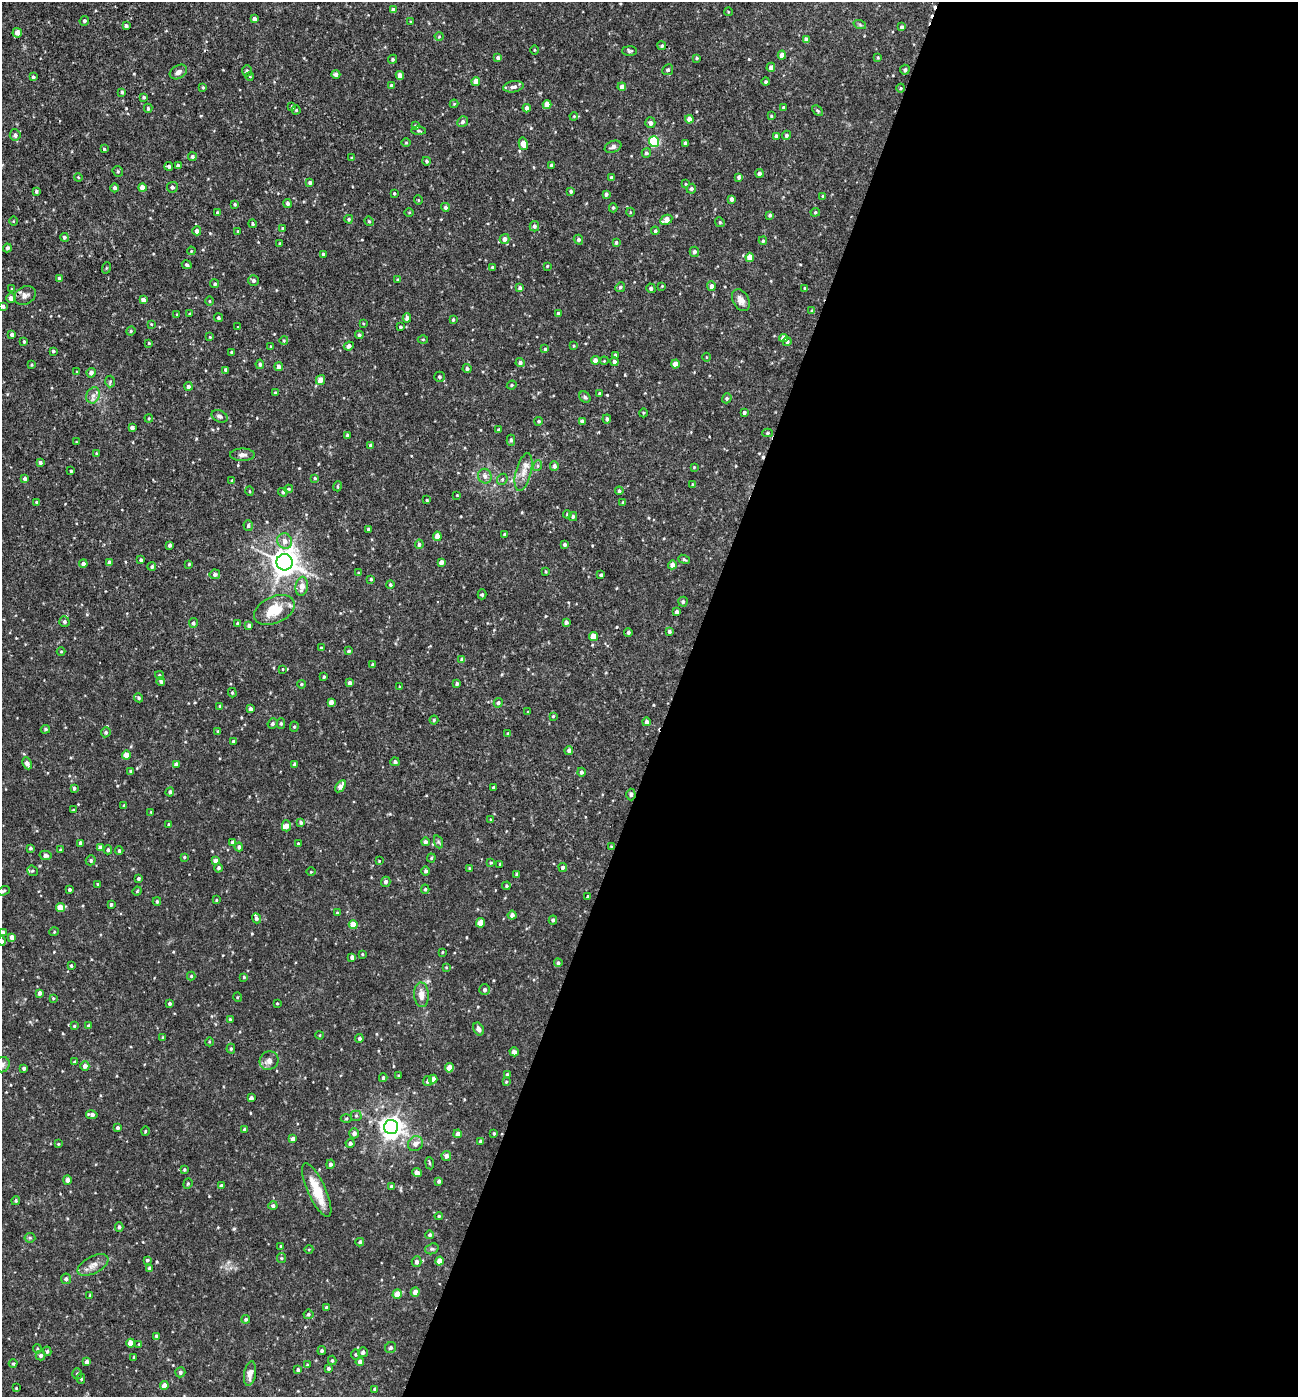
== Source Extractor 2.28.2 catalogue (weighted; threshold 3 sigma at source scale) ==
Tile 12 of 4 x 4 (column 4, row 3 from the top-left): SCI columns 4025-5320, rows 1396-2790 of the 5592 x 5579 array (HDU 1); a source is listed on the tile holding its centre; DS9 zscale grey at full resolution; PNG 1300 x 1399 px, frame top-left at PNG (2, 2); each listed source drawn as its Kron ellipse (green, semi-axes under 4 px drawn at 4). Shown black and unused: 48% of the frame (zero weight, under 3 of 4 exposures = <1% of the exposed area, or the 3 px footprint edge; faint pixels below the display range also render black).
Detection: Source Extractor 2.28.2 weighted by HDU 2 'WHT'; one run over the whole footprint, this tile lists its part. Background 0.019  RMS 0.0026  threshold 0.0117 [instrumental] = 3 sigma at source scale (4.5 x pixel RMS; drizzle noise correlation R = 1.50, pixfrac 1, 0.05/0.05 arcsec/px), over >= 5 px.
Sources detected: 483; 4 cosmic-ray / hot-pixel residue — neither listed nor drawn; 2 inside a brighter listed object's ellipse — not listed separately; the other 477 listed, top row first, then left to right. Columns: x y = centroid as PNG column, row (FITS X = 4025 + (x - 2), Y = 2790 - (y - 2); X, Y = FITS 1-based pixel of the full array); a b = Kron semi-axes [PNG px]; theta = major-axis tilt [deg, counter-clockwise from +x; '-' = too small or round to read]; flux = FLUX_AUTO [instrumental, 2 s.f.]
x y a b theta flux
393 10 4 4 - 1.3
728 12 4 3 - 0.18
254 19 4 4 - 0.81
84 21 5 4 - 0.49
411 22 4 4 - 0.24
860 25 6 4 -19 0.35
126 26 4 3 - 0.69
902 27 4 4 - 0.59
17 33 5 4 - 1.5
439 36 4 4 - 0.26
807 40 4 4 - 1.6
662 46 4 4 - 0.41
534 50 5 3 - 0.22
630 51 7 5 0 0.43
782 55 4 4 - 2
498 57 4 4 - 0.69
878 57 4 3 - 0.25
697 58 4 3 - 0.36
393 59 5 4 - 0.43
771 67 5 4 - 1.1
668 70 5 5 - 0.64
905 70 5 5 - 0.6
247 71 5 5 - 0.44
178 72 9 6 33 1
336 75 4 4 - 0.97
400 75 4 4 - 1.6
250 76 4 3 - 0.25
33 77 3 3 - 0.4
476 81 4 4 - 2.3
766 82 4 4 - 0.44
391 85 4 4 - 0.31
203 87 4 3 - 0.27
513 87 10 5 10 0.93
622 87 4 4 - 1.3
901 88 4 3 - 0.23
122 92 4 4 - 0.34
144 97 3 3 - 0.38
454 104 4 4 - 0.23
547 105 4 4 - 3
292 107 4 3 - 0.39
148 108 4 4 - 0.37
527 108 4 4 - 1.1
784 108 4 4 - 0.38
296 110 4 4 - 0.29
817 111 6 4 -46 0.34
574 116 4 3 - 0.23
771 116 4 3 - 0.28
689 119 4 4 - 1.9
463 122 5 5 - 0.62
650 123 5 5 - 0.76
416 126 4 4 - 0.61
419 130 7 4 -2 0.4
15 135 6 5 - 0.76
786 135 5 4 - 0.55
776 136 4 3 - 0.85
654 142 5 5 - 21
406 143 5 3 - 0.26
685 143 4 3 - 0.69
523 144 6 4 -78 2.2
613 147 8 5 22 0.8
104 149 3 3 - 0.34
646 153 5 4 - 0.61
192 157 4 4 - 0.58
351 158 3 3 - 0.29
426 161 4 3 - 0.4
551 165 4 3 - 0.61
169 166 4 4 - 0.62
178 166 4 4 - 0.94
118 171 5 5 - 0.37
760 173 4 4 - 0.66
78 177 4 3 - 0.21
612 177 3 3 - 0.73
739 177 4 3 - 0.57
310 182 4 4 - 0.58
686 184 4 2 - 0.2
172 187 5 5 - 0.61
115 188 4 4 - 0.67
142 188 4 4 - 1.8
691 189 5 4 - 0.51
36 191 3 3 - 0.39
571 191 4 4 - 0.52
394 193 3 2 - 0.3
606 194 4 3 - 0.56
823 196 4 3 - 0.4
732 199 4 3 - 0.71
418 200 5 3 - 0.19
235 204 4 3 - 0.38
288 204 4 4 - 0.63
445 207 4 4 - 0.58
613 208 4 4 - 0.37
409 212 5 3 - 0.21
630 212 4 3 - 0.19
815 212 5 4 - 0.33
218 213 4 4 - 0.52
770 215 4 3 - 0.45
349 219 4 4 - 0.39
666 220 6 4 27 2.1
13 221 5 3 - 0.22
369 221 5 4 - 0.31
720 222 5 4 - 0.34
252 224 4 3 - 0.29
534 226 5 5 - 0.69
283 228 4 4 - 0.38
197 231 4 4 - 1.2
655 231 4 3 - 0.47
238 232 4 3 - 0.4
64 237 4 4 - 0.52
505 239 5 5 - 1.2
578 240 5 4 - 0.6
763 241 4 4 - 0.33
616 242 4 3 - 0.46
280 244 3 3 - 0.32
7 248 4 4 - 0.57
191 251 4 3 - 0.22
694 252 5 4 - 0.6
323 254 3 3 - 0.44
750 257 4 4 - 2.7
187 265 5 4 - 0.48
547 266 3 3 - 0.24
492 267 3 3 - 0.3
106 268 6 3 71 0.25
59 278 4 4 - 0.55
254 280 5 5 - 0.57
398 280 4 4 - 0.43
215 284 4 4 - 0.38
662 286 3 2 - 0.19
711 286 5 4 - 0.94
620 287 5 4 - 0.35
520 288 4 4 - 0.69
651 288 5 4 - 0.6
805 288 4 3 - 0.47
12 289 4 3 - 0.24
25 295 11 9 30 1.2
11 298 4 4 - 1.4
143 300 4 4 - 1.1
741 300 11 8 -61 1.5
210 301 4 3 - 0.22
3 306 4 3 - 0.5
812 311 4 3 - 0.43
558 313 3 3 - 0.47
177 314 3 2 - 0.16
189 314 3 3 - 0.19
219 318 4 4 - 0.37
407 318 5 4 - 0.95
453 320 4 3 - 0.38
363 323 4 3 - 0.23
151 324 4 3 - 0.17
238 327 3 3 - 0.18
400 327 4 3 - 0.43
131 331 5 4 - 0.3
12 335 4 3 - 0.67
359 335 4 3 - 0.57
210 337 3 3 - 0.18
783 338 4 4 - 1.7
423 339 5 3 - 0.26
284 340 4 3 - 0.22
24 342 4 3 - 0.32
787 342 4 4 - 0.52
149 343 4 3 - 0.24
271 346 4 2 - 0.2
349 346 5 4 - 0.81
574 346 4 3 - 0.25
545 349 3 3 - 0.34
53 351 3 3 - 0.38
231 352 3 3 - 0.23
615 355 4 4 - 0.43
706 357 4 3 - 0.17
595 360 4 4 - 1.7
604 361 4 3 - 0.22
614 362 4 4 - 0.66
520 363 4 4 - 0.67
260 364 5 4 - 0.48
675 364 4 4 - 2.6
32 365 4 3 - 0.24
279 367 4 4 - 1
467 369 4 4 - 0.56
226 370 4 3 - 0.7
77 372 4 3 - 0.2
91 373 5 4 - 0.99
439 377 5 5 - 0.45
320 380 5 4 - 2
110 381 6 5 - 0.38
512 385 5 3 - 0.35
188 386 4 4 - 0.72
275 393 3 3 - 0.44
600 394 3 3 - 0.45
93 395 8 6 68 1
585 397 6 5 - 0.45
727 398 5 4 - 0.47
744 412 4 4 - 0.52
643 413 4 3 - 0.24
219 416 8 5 -22 0.69
149 418 4 3 - 0.26
607 419 4 4 - 0.58
539 421 4 4 - 0.41
582 421 4 4 - 0.68
132 427 4 4 - 1.1
499 430 4 3 - 0.52
767 433 5 4 - 0.39
347 435 4 3 - 0.38
511 440 5 4 - 0.44
76 442 4 2 - 0.17
371 445 3 3 - 0.64
96 453 3 3 - 0.22
242 455 12 6 1 1
40 462 3 3 - 0.61
537 466 5 3 - 0.35
554 466 4 4 - 0.87
694 467 4 4 - 0.23
71 471 3 3 - 0.27
524 472 19 8 76 2.4
485 476 7 6 - 1.1
315 478 3 3 - 0.3
25 479 3 3 - 0.72
502 479 6 5 - 0.46
232 481 4 3 - 0.49
692 484 4 2 - 0.18
338 486 5 3 - 0.25
289 489 4 4 - 0.27
250 491 5 3 - 0.23
619 491 4 4 - 0.45
283 492 5 4 - 0.46
457 495 2 2 - 0.17
427 500 3 3 - 0.24
36 502 4 4 - 0.31
623 503 4 3 - 0.47
567 514 4 3 - 0.27
573 516 4 3 - 0.42
248 526 5 4 - 0.57
368 529 3 3 - 0.44
505 534 4 3 - 0.46
437 536 4 4 - 2.4
285 541 8 7 - 1.6
419 544 5 4 - 0.54
565 544 4 4 - 0.54
170 545 3 3 - 0.57
684 559 6 4 -21 0.4
141 560 4 3 - 0.5
285 562 8 8 - 280
441 562 4 4 - 1.1
109 563 4 4 - 1.2
83 564 4 4 - 1.1
189 564 4 4 - 0.25
672 565 4 4 - 1.2
152 567 4 4 - 0.33
546 571 4 3 - 0.25
358 573 4 3 - 0.21
215 574 5 5 - 0.73
601 575 3 3 - 0.43
371 579 4 3 - 0.4
390 585 4 4 - 0.46
302 586 9 6 82 2.1
482 594 5 4 - 0.37
683 602 5 4 - 0.54
274 610 21 13 24 6.3
677 612 4 3 - 0.62
64 622 5 5 - 0.63
566 622 4 4 - 0.66
193 623 5 4 - 0.58
238 624 4 4 - 0.46
249 626 4 4 - 0.8
669 631 4 4 - 0.52
628 632 4 4 - 0.54
593 636 4 4 - 2.6
321 648 3 2 - 0.23
61 651 4 3 - 0.21
349 651 4 4 - 0.39
462 659 4 4 - 0.79
373 665 4 3 - 0.51
283 669 4 2 - 0.16
159 675 4 4 - 0.44
324 677 4 3 - 0.29
161 681 4 4 - 0.54
350 683 4 4 - 0.93
301 684 4 4 - 0.31
457 684 3 3 - 0.47
399 687 4 2 - 0.24
232 693 5 4 - 0.31
139 698 5 4 - 0.49
331 702 4 4 - 1.4
498 703 5 4 - 0.5
219 706 4 3 - 0.21
250 709 4 3 - 0.78
528 712 4 2 - 0.17
553 716 4 3 - 0.24
434 720 4 4 - 0.34
646 722 4 4 - 0.92
272 724 5 4 - 0.47
281 724 5 4 - 0.4
294 727 5 4 - 0.35
45 729 5 4 - 0.3
106 732 5 4 - 0.48
218 732 3 3 - 0.4
508 734 4 3 - 0.48
233 741 3 3 - 0.48
569 750 4 4 - 0.61
126 755 4 4 - 2.4
395 762 4 4 - 0.61
27 763 6 4 -65 1.1
176 764 4 4 - 0.79
295 764 4 3 - 0.53
131 771 4 4 - 0.4
581 772 4 4 - 0.62
340 786 7 4 55 1.6
493 787 3 2 - 0.25
74 788 4 3 - 0.49
170 792 4 4 - 0.57
631 794 6 4 -87 0.57
124 806 3 3 - 0.44
73 810 4 3 - 0.25
151 812 3 3 - 0.19
490 820 4 3 - 0.26
301 822 4 4 - 0.44
169 825 4 3 - 0.29
286 826 5 4 - 1.2
233 842 4 4 - 1.4
425 842 4 4 - 0.67
439 842 7 4 -70 0.42
80 843 4 3 - 0.69
298 844 4 4 - 0.42
239 847 4 4 - 0.64
611 847 3 3 - 0.22
30 848 4 4 - 0.47
100 848 4 4 - 1.3
61 850 4 3 - 0.47
108 850 4 4 - 0.53
119 851 4 3 - 0.41
45 855 6 4 -12 0.76
184 857 4 3 - 0.26
431 858 4 4 - 0.28
91 860 5 5 - 0.44
216 861 4 4 - 1.7
379 861 3 2 - 0.18
491 863 4 3 - 0.24
500 864 3 3 - 0.34
563 867 4 4 - 0.59
218 868 4 4 - 0.54
469 868 4 3 - 0.22
32 871 5 5 - 0.38
426 871 4 4 - 0.49
311 872 5 3 - 0.22
517 874 3 3 - 0.47
138 878 4 3 - 0.5
386 882 5 4 - 0.66
98 884 3 3 - 0.32
506 886 4 4 - 0.34
69 889 3 3 - 0.48
425 889 4 4 - 0.33
4 891 6 3 26 0.3
137 891 5 4 - 0.26
588 896 3 3 - 0.32
216 900 4 3 - 0.23
157 901 4 3 - 0.38
111 904 3 3 - 0.44
60 908 4 4 - 3.1
337 913 3 3 - 0.34
512 915 4 4 - 0.97
256 918 5 4 - 0.59
553 920 4 4 - 0.46
481 923 5 4 - 3.4
353 925 4 4 - 3.3
3 932 4 3 - 0.57
54 932 5 3 - 0.21
12 937 4 4 - 1.3
2 941 4 4 - 0.79
442 952 4 2 - 0.19
362 954 4 3 - 0.24
352 957 4 4 - 0.82
558 963 4 4 - 0.5
71 966 3 3 - 0.36
446 967 4 3 - 0.22
191 976 4 4 - 0.28
244 977 4 3 - 0.28
485 989 5 5 - 0.69
39 993 4 3 - 0.78
421 995 12 7 -87 2
237 997 5 3 - 0.21
53 998 4 4 - 0.24
170 1003 4 3 - 0.45
277 1003 4 3 - 0.21
230 1019 3 3 - 0.28
74 1026 4 4 - 0.31
89 1026 4 3 - 0.56
479 1029 7 5 -61 0.97
320 1035 4 3 - 0.17
163 1037 4 3 - 0.19
359 1038 4 4 - 0.61
209 1042 4 3 - 0.24
231 1049 5 4 - 0.35
514 1052 5 4 - 1
269 1061 10 9 - 1.4
74 1062 3 2 - 0.22
2 1065 8 7 - 0.78
85 1066 4 4 - 0.97
24 1068 3 3 - 0.49
449 1068 5 4 - 3.3
507 1074 4 4 - 0.42
398 1076 3 2 - 0.29
383 1078 4 3 - 0.4
433 1079 4 4 - 1.2
427 1081 5 4 - 0.59
506 1082 3 3 - 0.27
251 1098 4 4 - 0.95
92 1115 6 4 -10 0.9
356 1116 5 5 - 0.39
346 1118 5 3 - 0.27
391 1127 7 7 - 170
118 1128 3 3 - 0.47
244 1129 4 4 - 0.5
145 1131 4 3 - 0.24
354 1133 5 5 - 0.85
494 1133 3 2 - 0.29
458 1134 4 4 - 1.3
293 1139 4 4 - 0.93
480 1141 4 4 - 0.43
350 1143 4 4 - 0.61
58 1144 4 3 - 0.23
415 1144 8 7 - 1.4
446 1156 5 5 - 0.98
430 1163 6 3 -82 0.35
330 1164 4 4 - 0.69
184 1170 4 4 - 0.32
417 1173 5 4 - 1.1
67 1180 4 4 - 1
439 1181 4 3 - 0.5
188 1184 5 4 - 0.34
221 1186 4 3 - 0.77
391 1186 4 4 - 0.59
317 1190 29 9 -65 6.4
16 1201 4 4 - 0.33
273 1206 4 4 - 0.62
439 1216 4 4 - 0.32
119 1227 4 4 - 0.44
430 1235 4 4 - 0.5
30 1238 5 5 - 0.32
360 1242 4 3 - 0.38
281 1246 4 3 - 0.34
309 1249 4 3 - 0.21
432 1249 7 5 19 0.49
281 1258 5 4 - 0.28
147 1260 4 3 - 0.37
440 1261 4 4 - 2.2
417 1262 5 5 - 0.77
93 1265 17 8 27 1.9
149 1268 4 3 - 0.56
66 1279 5 5 - 0.63
415 1292 5 4 - 1.5
397 1294 5 4 - 2.7
90 1295 4 3 - 0.33
327 1308 4 3 - 0.73
308 1314 5 4 - 0.48
246 1319 4 4 - 0.53
156 1336 4 4 - 0.41
131 1343 4 4 - 2.6
139 1344 4 4 - 0.19
391 1348 6 5 - 0.59
37 1349 4 4 - 0.29
47 1351 5 4 - 0.42
322 1351 4 4 - 0.47
363 1352 5 5 - 0.74
356 1354 5 4 - 0.3
41 1355 5 5 - 0.63
134 1357 4 2 - 0.19
332 1360 4 3 - 0.34
87 1362 4 4 - 0.96
360 1362 4 4 - 1.1
13 1364 4 4 - 0.32
307 1365 4 3 - 0.21
329 1368 4 3 - 0.5
298 1370 3 3 - 0.5
180 1372 5 5 - 0.58
77 1374 5 4 - 0.46
250 1374 12 6 80 1.6
81 1378 5 4 - 0.37
164 1385 4 4 - 1.5
16 1388 3 3 - 0.19
375 1389 4 3 - 0.4
Overlapping masked pixels (flux is a lower limit): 1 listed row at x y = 631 794
Isophote crosses this tile's border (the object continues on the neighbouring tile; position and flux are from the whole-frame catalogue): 4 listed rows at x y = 3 306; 3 932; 2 941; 2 1065